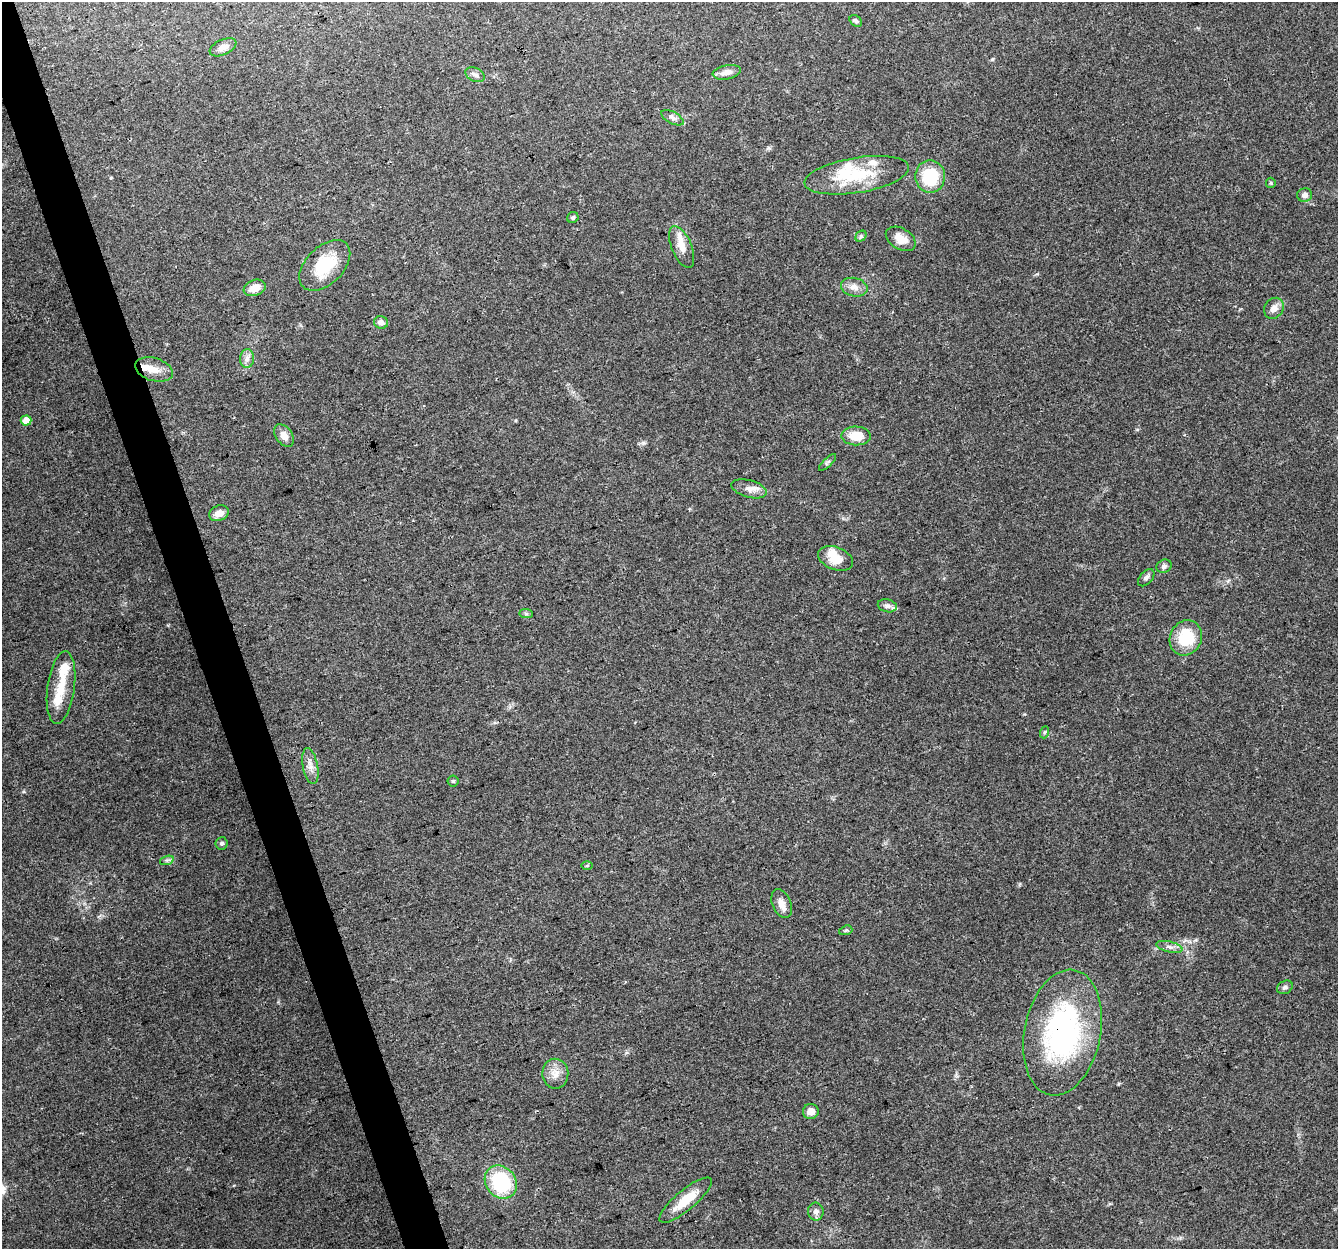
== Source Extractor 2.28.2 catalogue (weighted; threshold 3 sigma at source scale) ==
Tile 11 of 4 x 4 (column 3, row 3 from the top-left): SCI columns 2674-4009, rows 1365-2611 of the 5345 x 5167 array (HDU 1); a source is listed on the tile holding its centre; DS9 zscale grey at full resolution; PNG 1340 x 1251 px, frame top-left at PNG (2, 2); each listed source drawn as its Kron ellipse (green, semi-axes under 4 px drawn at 4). Shown black and unused: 3% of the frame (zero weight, under 3 of 4 exposures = <1% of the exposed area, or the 3 px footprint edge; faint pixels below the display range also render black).
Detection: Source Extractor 2.28.2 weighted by HDU 2 'WHT'; one run over the whole footprint, this tile lists its part. Background 0.0796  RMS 0.0052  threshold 0.0236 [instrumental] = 3 sigma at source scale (4.5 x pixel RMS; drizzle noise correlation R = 1.50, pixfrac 1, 0.0396/0.0396 arcsec/px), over >= 5 px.
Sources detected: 58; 3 inside a brighter object's white glare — neither listed nor drawn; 6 inside a brighter listed object's ellipse — not listed separately; the other 49 listed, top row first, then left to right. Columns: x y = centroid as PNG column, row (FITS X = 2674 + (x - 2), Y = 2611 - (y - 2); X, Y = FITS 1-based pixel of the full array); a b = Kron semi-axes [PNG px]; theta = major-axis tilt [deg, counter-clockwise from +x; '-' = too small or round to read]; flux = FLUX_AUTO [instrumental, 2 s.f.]
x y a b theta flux
856 21 7 5 -40 1.1
223 47 14 7 25 3.4
727 72 14 7 11 3.7
475 75 10 7 -24 2
672 118 12 6 -28 2
857 175 53 17 9 28
930 177 16 15 - 21
1271 183 5 4 - 0.66
1305 195 7 6 - 2.4
573 218 6 5 - 0.92
861 236 6 5 - 0.92
901 239 16 10 -30 6.7
682 247 22 10 -67 5.8
325 265 31 18 45 20
854 287 13 9 -13 3.8
255 288 11 8 20 6
1274 308 11 9 55 3.6
381 322 7 6 - 2.5
247 359 9 7 85 2.5
154 369 19 11 -17 6.8
26 420 5 5 - 5.4
284 435 12 8 -54 4.3
856 436 14 9 -1 10
828 462 11 4 45 1.1
749 489 18 8 -16 4.1
219 513 10 7 22 4.2
836 558 18 11 -22 9.4
1164 566 8 6 28 1.5
1146 578 10 6 48 1.6
887 606 9 6 -13 1.8
526 614 7 4 -1 0.86
1186 638 18 16 64 21
61 688 37 13 82 13
1045 732 6 4 70 0.73
310 766 18 7 -79 3.8
453 781 5 5 - 0.79
221 843 6 6 - 1.2
167 860 7 4 18 1.1
587 865 6 4 1 0.68
782 903 15 9 -67 4.1
846 930 6 4 19 0.85
1169 947 13 5 -13 2.2
1285 987 8 6 31 1.4
1062 1033 64 38 79 110
555 1074 15 13 -88 5.6
811 1111 8 7 - 4
501 1182 18 15 -51 44
686 1200 33 10 40 12
816 1212 9 7 -80 2.4
Overlapping masked pixels (flux is a lower limit): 1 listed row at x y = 1062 1033
Unlisted compact peaks at least as high as the median listed source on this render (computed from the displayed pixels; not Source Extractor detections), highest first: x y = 643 443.